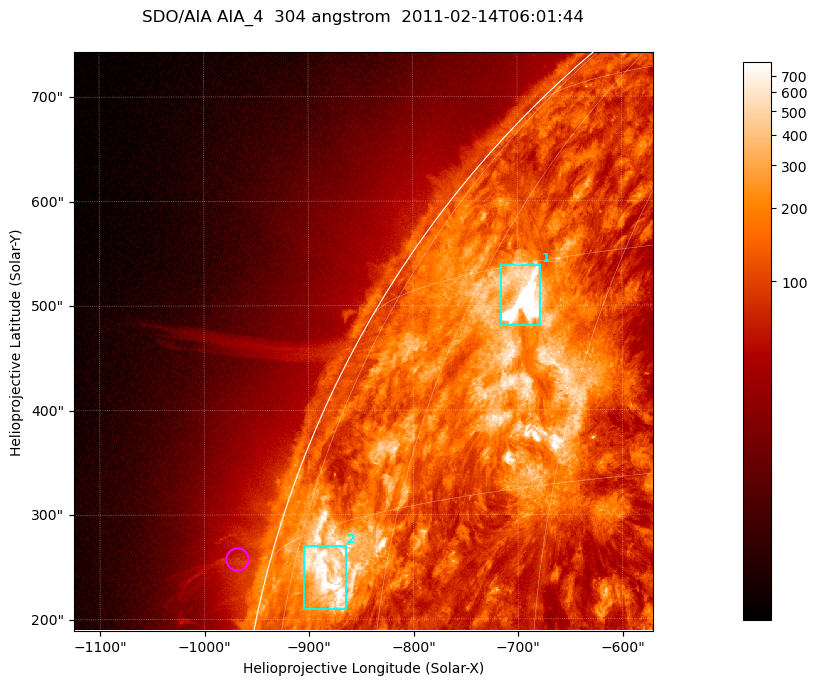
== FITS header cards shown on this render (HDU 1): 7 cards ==
TELESCOP= 'SDO/AIA '           / For AIA: SDO/AIA
INSTRUME= 'AIA_4   '           / For AIA: AIA_ATA1, AIA_ATA2, AIA_ATA3 or AIA_AT
WAVELNTH=                  304 / [angstrom] Wavelength
WAVEUNIT= 'angstrom'           / Wavelength unit: angstrom
DATE-OBS= '2011-02-14T06:01:44.123' / [ISO] Date when observation started; ISO 8
CTYPE1  = 'HPLN-TAN'           / CTYPE1; Typically HPLN
CTYPE2  = 'HPLT-TAN'           / CTYPE2; Typically HPLT

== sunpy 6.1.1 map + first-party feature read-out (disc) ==
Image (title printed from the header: SDO/AIA AIA_4  304 angstrom  2011-02-14T06:01:44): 923 x 923 px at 0.6 arcsec/px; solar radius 972 arcsec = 1619 px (partial field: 4.9% of the solar disc is inside the frame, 47% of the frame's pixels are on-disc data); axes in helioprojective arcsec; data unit not stated in the header (colour bar unlabelled)
Orientation: roll -0.132 deg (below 1 deg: not rotated)
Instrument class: DISC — disc imager (sunpy class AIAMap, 304 A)
Bright regions (active regions / flare kernels): reference = the on-disc median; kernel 7 px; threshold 5 sigma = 371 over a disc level ~130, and >= 1.15x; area >= 851 px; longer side >= 11 px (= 6.6 arcsec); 2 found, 2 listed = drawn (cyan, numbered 1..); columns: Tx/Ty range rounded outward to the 2 arcsec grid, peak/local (2 s.f.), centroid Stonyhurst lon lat
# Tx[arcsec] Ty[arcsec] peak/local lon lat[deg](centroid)
1 -716..-678 480..540 45 -53 +27
2 -906..-864 210..270 10 -68 +12
Off-limb structures (1.02-1.3 R_sun): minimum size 400 px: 3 found; the strongest spans PA ~75 deg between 1.02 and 1.06 R_sun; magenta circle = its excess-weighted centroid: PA ~75 deg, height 1.03 R_sun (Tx ~-968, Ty ~258 arcsec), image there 1.8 x the reference